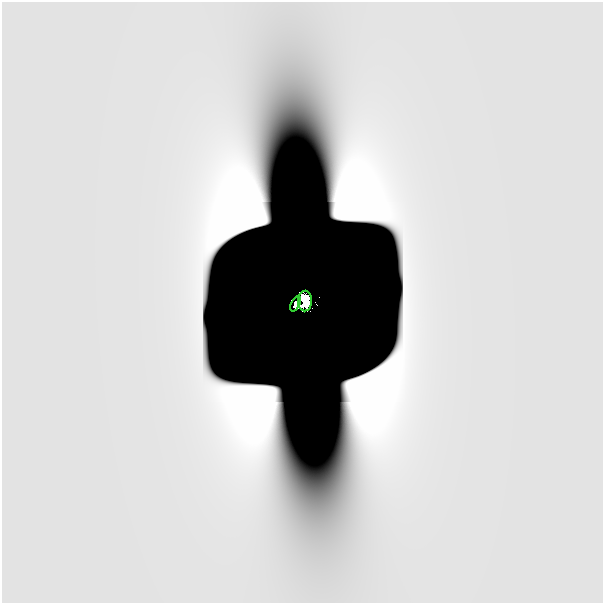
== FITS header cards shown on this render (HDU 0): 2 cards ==
NAXIS1  =                  601
NAXIS2  =                  601

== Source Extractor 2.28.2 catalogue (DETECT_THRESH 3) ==
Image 601 x 601 px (HDU 0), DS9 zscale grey, 1 PNG px = 1 image px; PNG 605 x 605 px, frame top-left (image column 1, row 601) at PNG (2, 2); each listed source drawn as its Kron ellipse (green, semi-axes under 4 px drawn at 4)
Background 1.65e-14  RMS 3.8e-14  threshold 1.14e-13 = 3 sigma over >= 5 px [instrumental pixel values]
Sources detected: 6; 4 with non-positive FLUX_AUTO (blend fragments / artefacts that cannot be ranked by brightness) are neither listed nor drawn; the other 2 listed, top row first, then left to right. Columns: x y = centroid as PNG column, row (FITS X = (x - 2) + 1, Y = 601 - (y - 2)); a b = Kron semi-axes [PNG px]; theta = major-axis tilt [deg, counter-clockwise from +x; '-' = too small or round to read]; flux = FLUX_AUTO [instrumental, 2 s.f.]
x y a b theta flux
305 301 10 7 88 3.1
296 304 8 3 66 0.19
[4 non-positive-flux detections neither listed nor drawn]